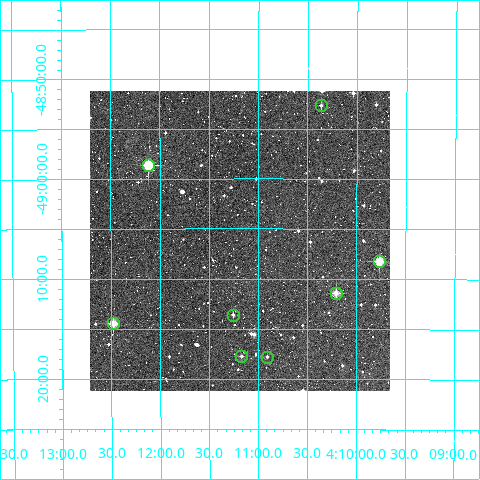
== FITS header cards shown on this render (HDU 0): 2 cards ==
NAXIS1  =                  300
NAXIS2  =                  300

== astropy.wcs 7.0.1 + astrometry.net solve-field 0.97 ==
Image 300 x 300 px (HDU 0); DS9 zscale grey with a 90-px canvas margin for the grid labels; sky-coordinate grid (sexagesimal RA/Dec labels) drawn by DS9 from the SOLVED WCS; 8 Tycho-2 reference stars matched to detected sources circled (green)
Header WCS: RA---TAN/DEC--TAN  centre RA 04:11:11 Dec -49:06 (62.80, -49.10 deg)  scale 6 arcsec/px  FOV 30.0' x 30.0'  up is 0 deg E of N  parity normal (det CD < 0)
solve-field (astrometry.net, Tycho-2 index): VERIFIED the header's WCS against the Tycho-2 star catalogue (verified at 2 index scales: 8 matches each, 0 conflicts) and refined it, rather than solving blind
Solved WCS: RA---TAN-SIP/DEC--TAN-SIP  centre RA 04:11:11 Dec -49:06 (62.80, -49.10 deg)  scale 6 arcsec/px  FOV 30.0' x 30.0'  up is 0 deg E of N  parity normal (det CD < 0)
The solver's refit moves the header's centre by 1.7 arcsec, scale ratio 0.9993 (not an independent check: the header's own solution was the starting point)
Tycho-2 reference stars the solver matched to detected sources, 8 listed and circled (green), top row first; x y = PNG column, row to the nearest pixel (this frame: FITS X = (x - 90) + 1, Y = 300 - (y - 91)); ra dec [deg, ICRS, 3 dp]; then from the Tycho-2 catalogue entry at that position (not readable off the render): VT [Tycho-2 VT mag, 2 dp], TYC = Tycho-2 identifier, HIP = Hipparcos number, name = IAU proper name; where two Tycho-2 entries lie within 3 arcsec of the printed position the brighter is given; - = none
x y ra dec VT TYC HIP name
321 105 62.591 -48.878 12.65 8071-1299-1 - -
148 165 63.029 -48.977 8.89 8071-1193-1 19609 -
379 261 62.441 -49.137 9.42 8071-804-1 - -
336 293 62.552 -49.190 10.31 8071-1075-1 - -
233 315 62.814 -49.227 12.36 8071-1454-1 - -
113 323 63.120 -49.241 10.16 8071-610-1 - -
241 356 62.793 -49.296 11.96 8071-1197-1 - -
267 357 62.728 -49.297 12.56 8071-1523-1 - -